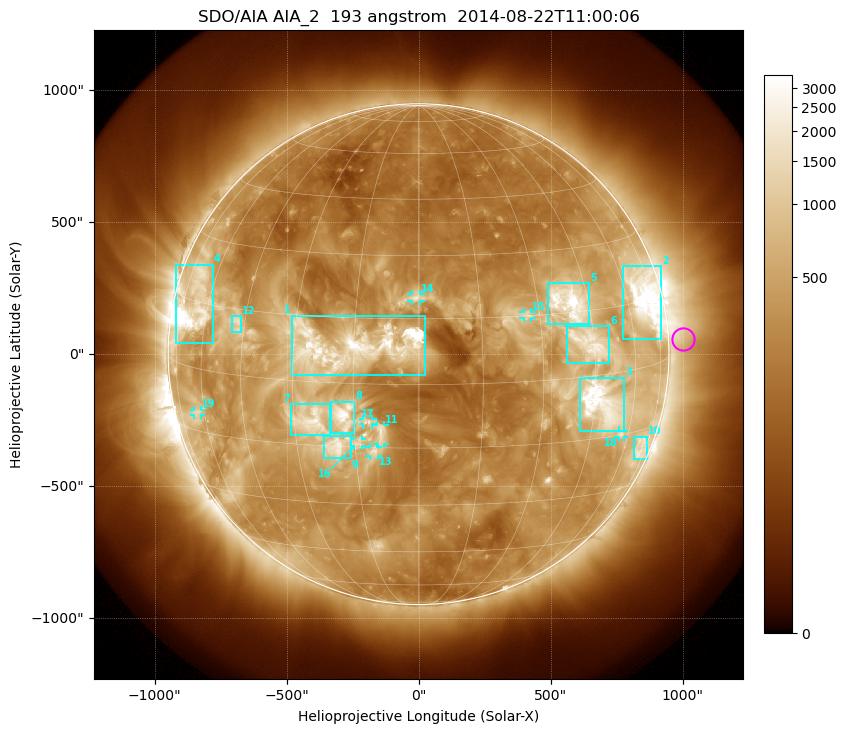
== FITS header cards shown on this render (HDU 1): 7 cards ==
TELESCOP= 'SDO/AIA'
INSTRUME= 'AIA_2'
WAVELNTH=                  193
WAVEUNIT= 'angstrom'
DATE-OBS= '2014-08-22T11:00:06.84'
CTYPE1  = 'HPLN-TAN'
CTYPE2  = 'HPLT-TAN'

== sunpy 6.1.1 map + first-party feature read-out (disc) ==
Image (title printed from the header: SDO/AIA AIA_2  193 angstrom  2014-08-22T11:00:06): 1024 x 1024 px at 2.4 arcsec/px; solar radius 949 arcsec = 395 px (full disc in frame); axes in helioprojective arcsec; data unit not stated in the header (colour bar unlabelled)
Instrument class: DISC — disc imager (sunpy class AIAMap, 193 A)
Bright regions (active regions / flare kernels): reference = the median radial profile (limb darkening/brightening removed); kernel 9 px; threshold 5 sigma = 854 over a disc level ~289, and >= 1.15x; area >= 12 px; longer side >= 9 px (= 22 arcsec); searched inside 0.97 R_sun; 19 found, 19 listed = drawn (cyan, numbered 1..; 8 of them under ~33 arcsec drawn as corner ticks so the feature stays visible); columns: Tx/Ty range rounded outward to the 5 arcsec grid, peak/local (2 s.f.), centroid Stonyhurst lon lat
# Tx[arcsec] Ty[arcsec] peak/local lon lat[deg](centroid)
1 -480..25 -80..150 11 -16 +9
2 775..920 55..335 16 +68 +16
3 610..780 -290..-85 16 +48 -7
4 -920..-780 40..340 16 -67 +14
5 490..645 110..270 14 +39 +17
6 565..725 -35..105 8.6 +44 +7
7 -485..-335 -310..-190 8.7 -25 -9
8 -335..-245 -300..-180 11 -17 -8
9 -360..-255 -395..-310 8.5 -20 -15
10 815..865 -400..-310 4.7 +69 -19
11 -155..-130 -340..-265 5.7 -9 -11
12 -710..-670 85..145 5.5 -47 +12
13 -185..-150 -385..-350 5.7 -10 -16
14 -30..10 200..230 6.7 -1 +20
15 395..430 135..160 5.3 +27 +15
16 -245..-215 -350..-320 4.7 -14 -14
17 -210..-175 -270..-245 5 -12 -9
18 755..780 -315..-290 4.7 +57 -15
19 -850..-825 -230..-210 4 -64 -10
Off-limb structures (1.02-1.3 R_sun): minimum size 162 px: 4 found; the strongest spans PA ~240..305 deg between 1.02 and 1.3 R_sun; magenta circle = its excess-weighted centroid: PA ~275 deg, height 1.06 R_sun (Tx ~1000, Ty ~55 arcsec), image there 1.9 x the reference